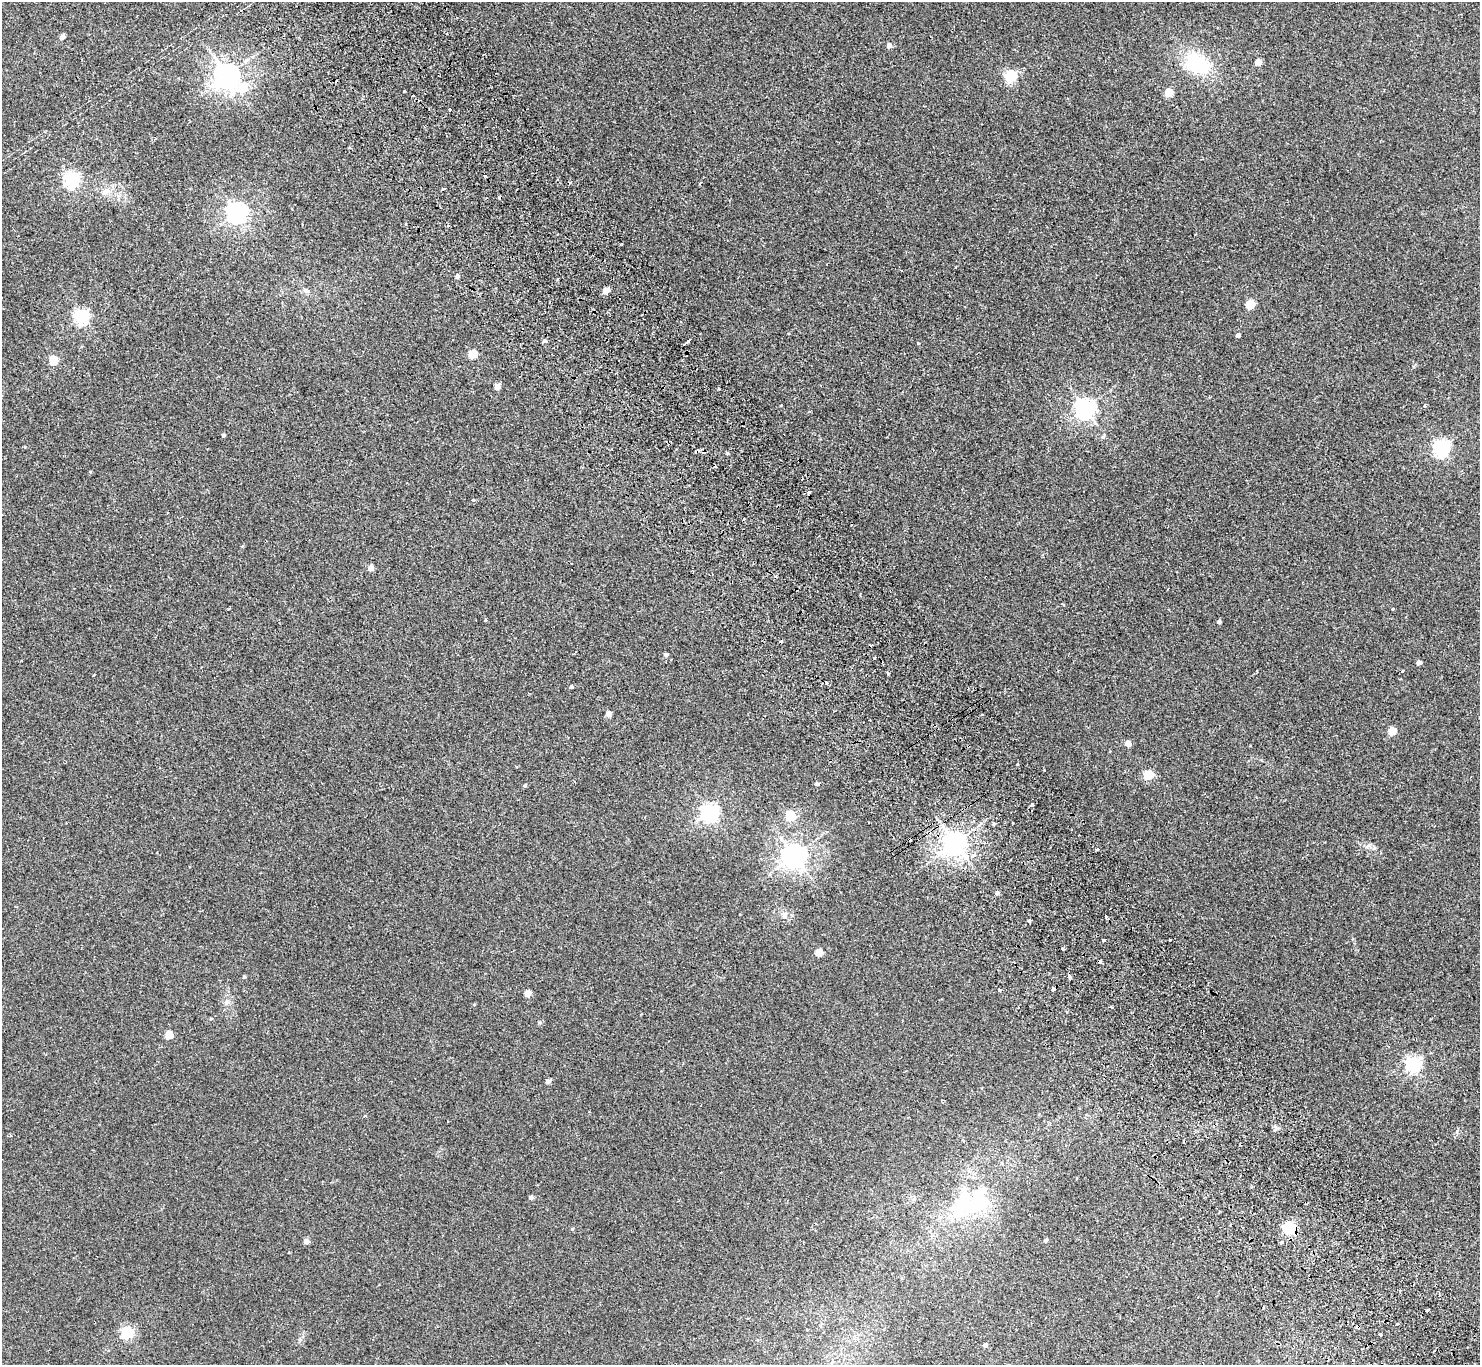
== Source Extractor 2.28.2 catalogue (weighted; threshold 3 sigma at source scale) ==
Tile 6 of 4 x 4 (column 2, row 2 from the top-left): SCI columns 1531-3008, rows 3061-4423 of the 6013 x 5985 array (HDU 1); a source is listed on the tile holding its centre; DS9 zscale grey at full resolution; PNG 1482 x 1367 px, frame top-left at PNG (2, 2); no overlay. Shown black and unused: <1% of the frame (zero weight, under 2 of 3 exposures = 3% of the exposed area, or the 3 px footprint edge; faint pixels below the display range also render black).
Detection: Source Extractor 2.28.2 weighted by HDU 2 'WHT'; one run over the whole footprint, this tile lists its part. Background 0.0251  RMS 0.0068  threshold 0.0306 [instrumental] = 3 sigma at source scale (4.5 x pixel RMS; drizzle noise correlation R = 1.50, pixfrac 1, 0.05/0.05 arcsec/px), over >= 5 px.
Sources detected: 104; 1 inside a brighter object's white glare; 16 cosmic-ray / hot-pixel residue — not listed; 1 inside a brighter listed object's ellipse — not listed separately; the other 86 listed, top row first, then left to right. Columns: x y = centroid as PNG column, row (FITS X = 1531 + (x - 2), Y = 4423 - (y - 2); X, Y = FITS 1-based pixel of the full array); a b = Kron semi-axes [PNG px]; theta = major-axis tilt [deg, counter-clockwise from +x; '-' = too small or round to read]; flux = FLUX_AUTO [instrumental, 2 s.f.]
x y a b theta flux
62 37 5 4 - 3.9
889 45 5 4 - 3.7
1258 62 4 4 - 8.9
1197 63 30 21 -31 36
227 75 8 7 - 630
1011 76 5 5 - 80
243 87 8 6 20 16
404 91 2 2 - 0.63
1169 92 5 4 - 18
450 109 3 2 - 1.2
72 179 6 6 - 160
106 191 10 7 21 3.6
237 212 7 6 - 340
457 276 4 4 - 1.9
306 290 6 5 - 1.3
606 290 4 4 - 9.1
1250 304 5 5 - 28
81 316 6 6 - 150
1238 335 4 4 - 2.8
544 341 5 4 - 1.7
688 341 6 3 45 14
918 343 3 3 - 1
473 354 5 5 - 25
53 360 5 5 - 28
497 386 4 4 - 6.3
1425 405 4 4 - 1.2
1085 408 7 6 - 330
223 435 4 3 - 1.3
1103 437 6 5 - 1.3
1441 448 6 6 - 180
698 451 5 3 - 3.5
727 453 4 4 - 0.78
809 492 3 3 - 3.1
371 568 4 4 - 6.2
1393 609 3 3 - 0.53
485 620 5 3 - 0.54
1219 621 4 3 - 2.1
666 655 4 4 - 1.4
875 658 3 2 - 0.6
1419 663 4 4 - 3.8
1402 671 3 3 - 2.9
888 673 5 3 - 0.89
571 687 4 4 - 1.2
609 714 4 4 - 5.3
982 714 3 2 - 1.1
1392 731 5 5 - 16
1128 743 4 4 - 7.3
1148 775 5 5 - 34
817 784 4 3 - 1.4
525 786 4 4 - 0.91
1032 805 3 3 - 3
709 812 6 6 - 230
790 816 5 5 - 50
994 824 3 3 - 3.8
955 843 7 7 - 600
1097 849 3 3 - 3.5
794 856 7 7 - 570
997 893 4 4 - 1.7
784 915 12 4 67 1.6
1029 921 4 3 - 0.86
1104 940 3 3 - 1.7
1170 940 2 2 - 0.65
1063 948 3 2 - 0.91
819 953 4 4 - 14
244 977 4 3 - 0.86
1070 977 5 3 - 3.3
999 990 3 3 - 3.1
528 994 4 4 - 10
211 1019 4 3 - 0.66
169 1035 5 5 - 19
1413 1064 6 6 - 180
548 1082 7 5 25 1.6
365 1116 4 3 - 0.71
531 1197 4 4 - 2.3
962 1201 45 19 68 36
1289 1228 6 5 - 91
572 1229 4 4 - 0.73
1046 1240 4 4 - 1.3
306 1241 4 4 - 5.1
1281 1242 4 3 - 0.87
1427 1310 3 3 - 6.6
748 1319 3 3 - 1.8
1358 1327 4 4 - 3.4
127 1333 5 5 - 83
1380 1335 3 3 - 3.5
985 1345 4 4 - 2
Overlapping masked pixels (flux is a lower limit): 3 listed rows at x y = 698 451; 1289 1228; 1358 1327
Unlisted compact peaks at least as high as the median listed source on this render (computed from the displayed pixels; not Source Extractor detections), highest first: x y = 1017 764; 473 500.